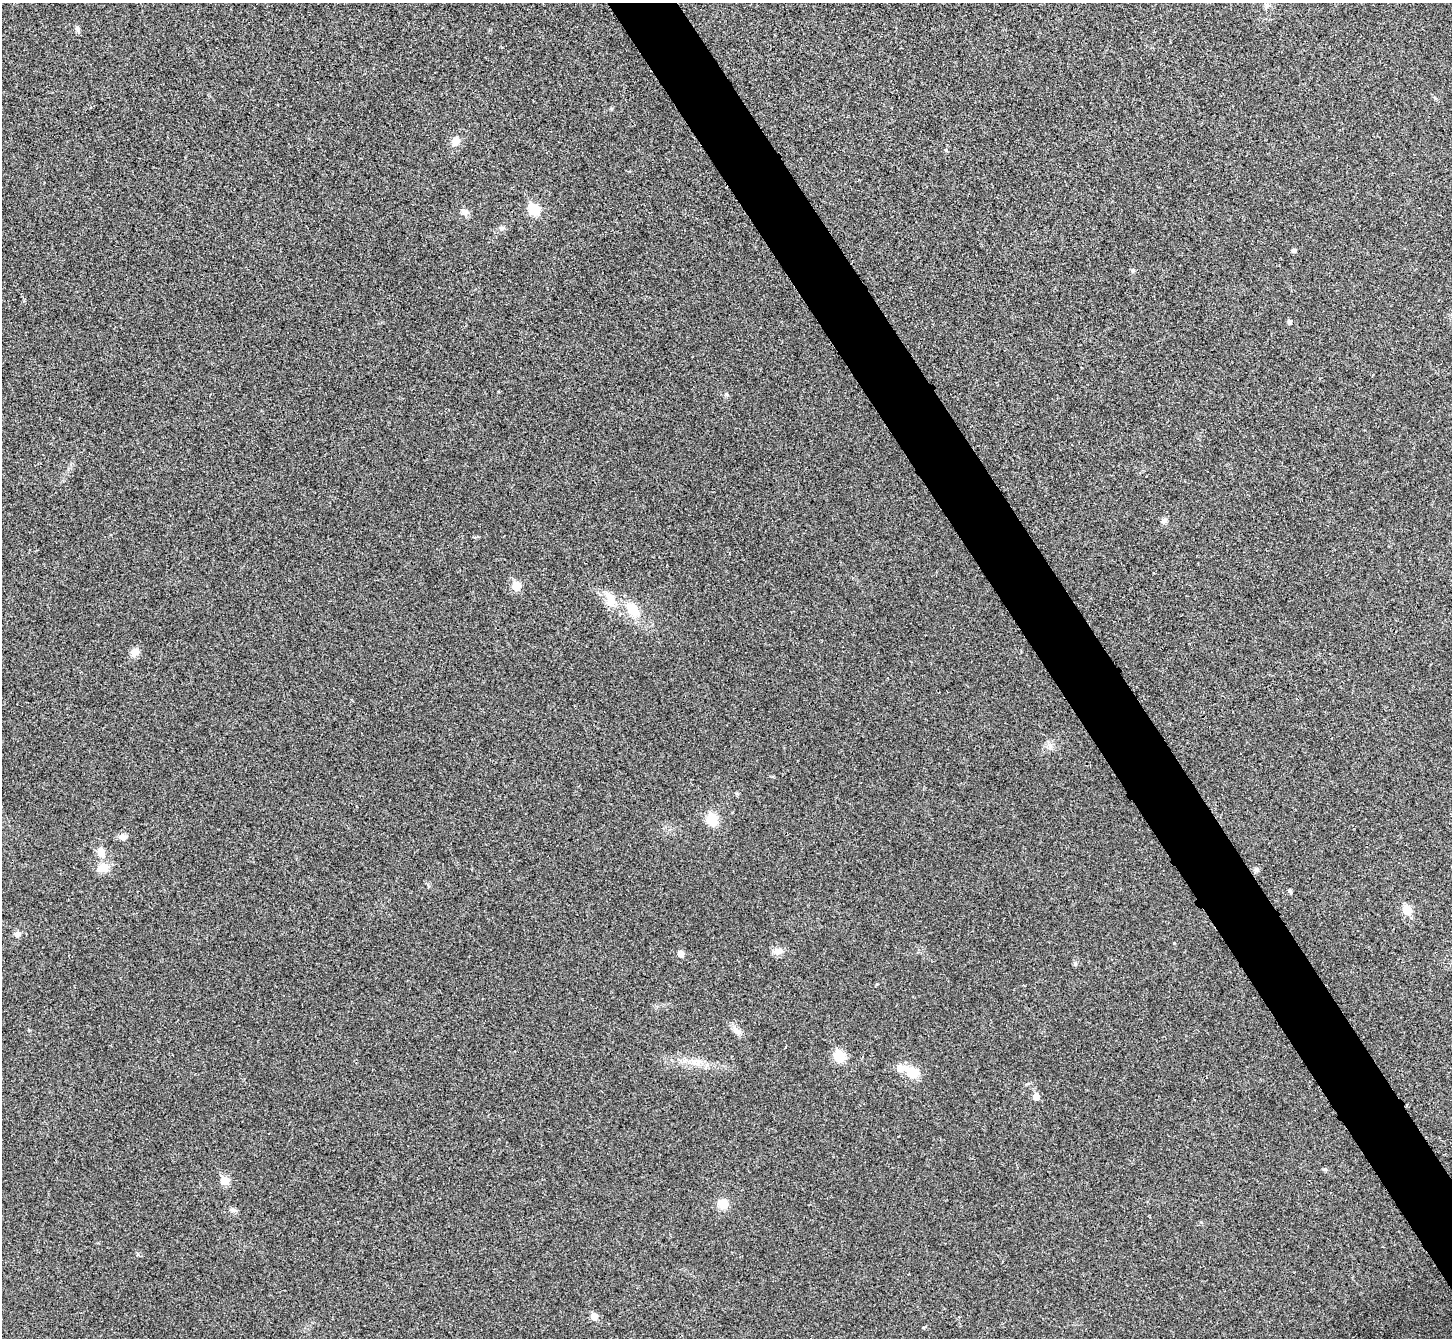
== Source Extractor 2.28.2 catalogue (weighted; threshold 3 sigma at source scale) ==
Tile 6 of 4 x 4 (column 2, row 2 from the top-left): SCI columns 1457-2906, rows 2837-4172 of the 5817 x 5809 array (HDU 1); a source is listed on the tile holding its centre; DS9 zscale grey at full resolution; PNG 1454 x 1340 px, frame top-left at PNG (2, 3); no overlay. Shown black and unused: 5% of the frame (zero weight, under 3 of 4 exposures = <1% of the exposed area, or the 3 px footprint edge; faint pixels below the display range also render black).
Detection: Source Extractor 2.28.2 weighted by HDU 2 'WHT'; one run over the whole footprint, this tile lists its part. Background 0.0467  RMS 0.0066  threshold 0.0295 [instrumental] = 3 sigma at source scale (4.5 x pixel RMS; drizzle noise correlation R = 1.50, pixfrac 1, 0.05/0.05 arcsec/px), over >= 5 px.
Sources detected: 37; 1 inside a brighter listed object's ellipse — not listed separately; the other 36 listed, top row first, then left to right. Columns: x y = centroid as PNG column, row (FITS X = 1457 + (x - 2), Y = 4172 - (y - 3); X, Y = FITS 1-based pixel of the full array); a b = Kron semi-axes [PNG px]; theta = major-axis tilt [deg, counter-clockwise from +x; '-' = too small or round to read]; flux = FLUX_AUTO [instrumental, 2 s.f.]
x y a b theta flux
1266 5 8 4 -46 1.6
78 29 11 5 -68 1.6
455 141 10 9 - 5.5
946 150 5 4 - 0.65
534 210 6 5 - 34
465 212 10 8 -34 3.1
502 228 7 5 45 1.4
1294 250 5 4 - 1.7
1133 270 6 5 - 1.1
1289 322 5 5 - 1.7
1164 521 8 7 - 2
516 586 6 6 - 15
611 600 18 13 -89 8.6
633 610 16 11 -56 14
134 652 11 9 56 4.2
712 819 14 11 -68 12
123 837 10 8 -37 2.8
101 852 10 8 -75 6.2
103 868 12 9 14 9.5
1256 870 7 5 43 1.4
1290 891 5 4 - 1.2
1407 910 6 5 - 24
17 934 9 7 25 2.4
1174 943 3 3 - 0.41
778 951 11 8 19 4.3
680 954 6 5 - 5
1075 963 6 4 73 0.99
737 1031 16 7 -44 3.7
839 1056 7 6 - 32
695 1062 12 5 -67 2.8
912 1072 14 10 -27 14
1036 1097 6 5 - 7.5
225 1181 6 5 - 15
722 1204 11 10 - 8.4
233 1210 10 4 -5 1.6
594 1316 5 5 - 8
Unlisted compact peaks at least as high as the median listed source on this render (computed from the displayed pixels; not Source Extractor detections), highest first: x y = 726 394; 138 1254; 1325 1169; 877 984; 611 109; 736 793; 29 1030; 1201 1222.